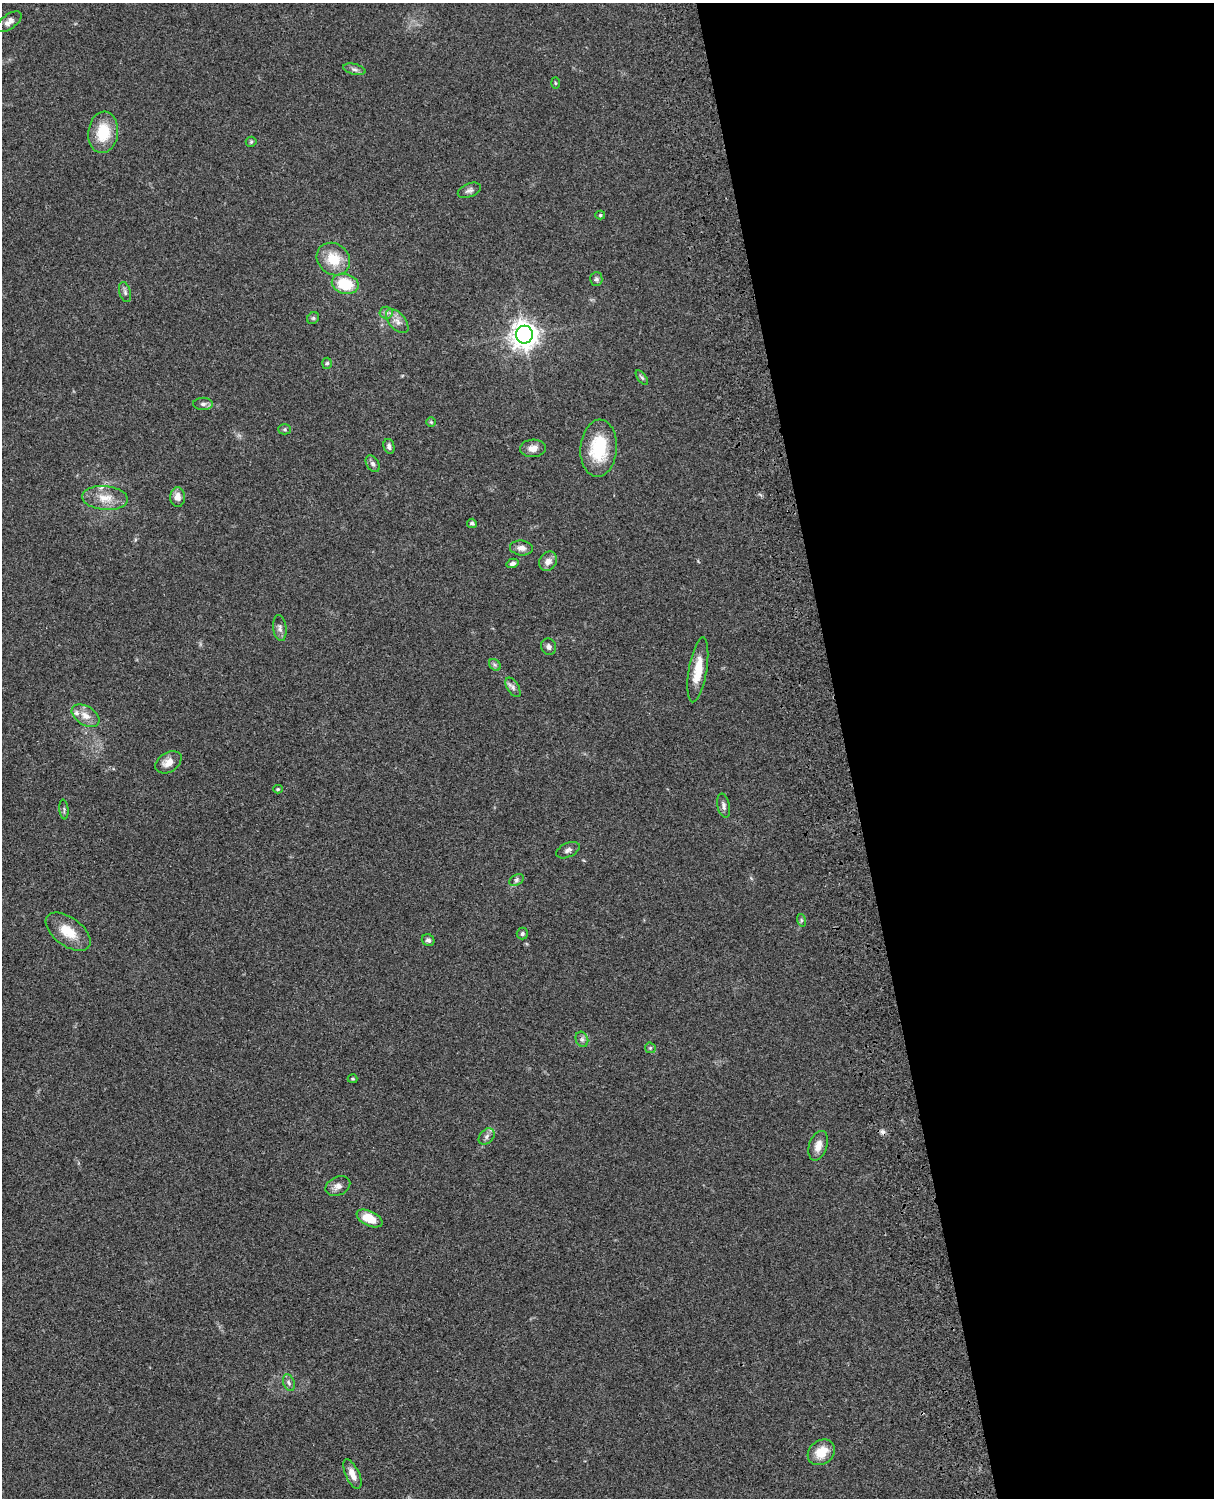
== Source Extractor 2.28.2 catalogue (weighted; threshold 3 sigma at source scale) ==
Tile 8 of 4 x 3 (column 4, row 2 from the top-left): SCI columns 3759-4970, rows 1772-3267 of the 5088 x 4925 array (HDU 1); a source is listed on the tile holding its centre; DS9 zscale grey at full resolution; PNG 1216 x 1500 px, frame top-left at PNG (2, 3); each listed source drawn as its Kron ellipse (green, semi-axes under 4 px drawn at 4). Shown black and unused: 30% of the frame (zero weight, under 3 of 4 exposures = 6% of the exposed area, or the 3 px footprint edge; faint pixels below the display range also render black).
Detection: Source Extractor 2.28.2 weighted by HDU 2 'WHT'; one run over the whole footprint, this tile lists its part. Background 0.0765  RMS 0.0057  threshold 0.0258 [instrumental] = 3 sigma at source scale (4.5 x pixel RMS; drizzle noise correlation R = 1.50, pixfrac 1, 0.05/0.05 arcsec/px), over >= 5 px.
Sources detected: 60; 1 cosmic-ray / hot-pixel residue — neither listed nor drawn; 3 inside a brighter listed object's ellipse — not listed separately; the other 56 listed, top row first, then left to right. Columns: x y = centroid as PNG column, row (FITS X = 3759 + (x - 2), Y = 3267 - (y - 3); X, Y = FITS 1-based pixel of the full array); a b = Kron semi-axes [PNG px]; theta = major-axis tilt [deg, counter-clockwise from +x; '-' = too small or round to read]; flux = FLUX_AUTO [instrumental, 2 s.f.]
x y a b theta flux
9 22 14 7 36 3.1
354 69 11 5 -14 1.8
555 83 5 3 - 0.65
103 132 21 15 83 18
251 142 5 5 - 0.72
469 190 12 6 23 2
600 215 5 4 - 0.83
333 259 18 15 -39 14
596 279 7 6 - 1.5
345 284 13 10 -14 19
125 292 10 5 -75 1.6
386 313 6 6 - 1.7
313 318 6 5 - 1
397 321 14 8 -48 3.9
524 335 9 8 - 620
327 363 5 4 - 0.96
642 378 8 4 -54 1.1
203 404 10 6 0 1.9
431 422 5 5 - 0.73
285 429 6 5 - 1
389 446 7 5 -77 1.8
533 448 13 9 3 4.1
599 448 28 18 86 26
373 464 9 6 -58 1.8
178 497 10 7 -89 3.9
105 498 23 12 -5 9.4
472 523 5 4 - 1.5
521 548 11 7 -7 3.2
548 561 10 8 56 3.6
513 563 6 4 16 1.7
280 628 13 6 -82 2.4
549 647 8 7 - 2.1
495 665 7 5 -44 1.2
698 670 33 9 81 12
513 687 11 5 -58 2
85 716 15 9 -31 5.3
168 762 14 9 32 5.7
278 789 5 4 - 0.73
724 806 12 6 -78 2.1
64 809 10 4 -83 1.1
568 850 12 7 25 2.1
516 880 8 5 28 1.3
801 920 6 4 -72 0.86
68 932 26 14 -37 13
522 933 6 5 - 1.2
428 940 6 6 - 1.7
582 1039 8 6 -69 1.7
650 1048 5 5 - 0.89
353 1079 5 4 - 0.71
487 1136 9 6 48 1.9
818 1146 15 9 71 5.2
338 1186 13 9 26 3.3
370 1218 14 7 -25 10
289 1383 9 5 -71 1.6
821 1452 15 12 38 10
352 1474 16 7 -65 4.6